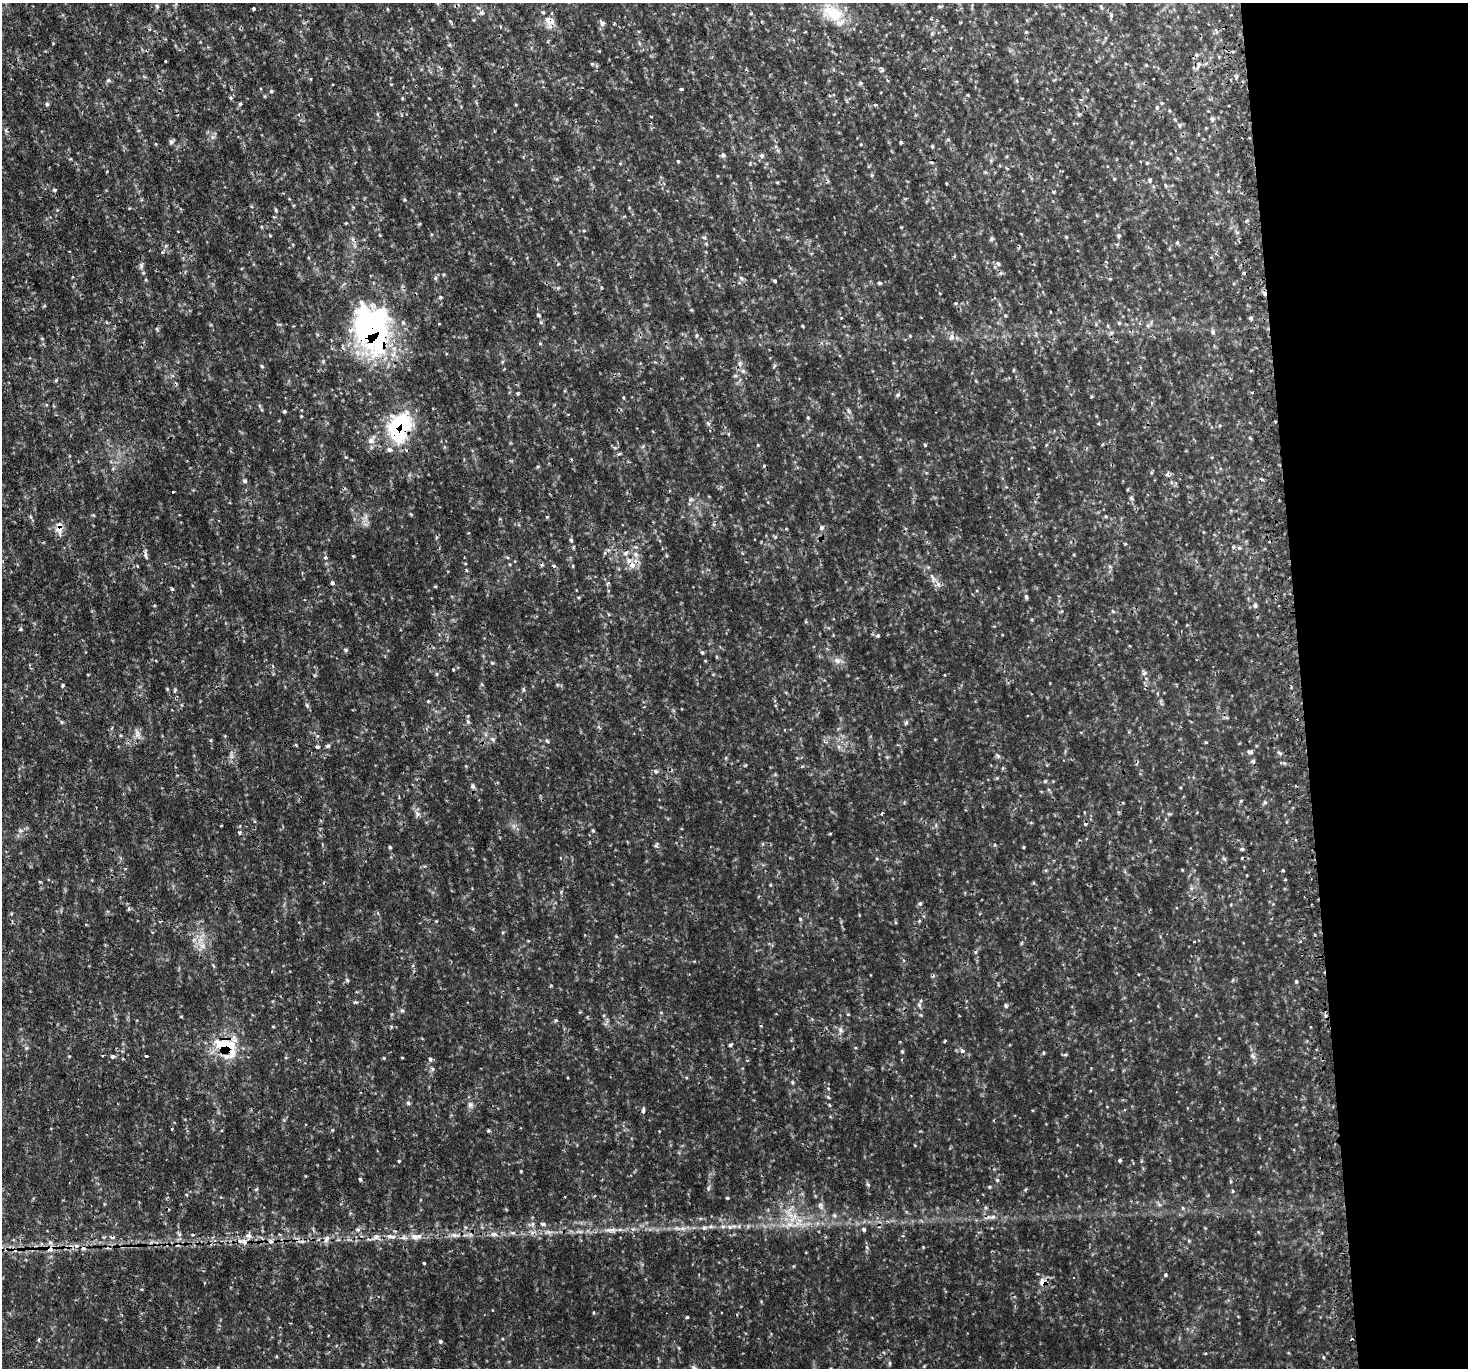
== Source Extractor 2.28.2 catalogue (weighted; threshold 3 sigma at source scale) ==
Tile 6 of 3 x 3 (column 3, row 2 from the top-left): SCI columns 2958-4423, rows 1521-2886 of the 4446 x 4428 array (HDU 1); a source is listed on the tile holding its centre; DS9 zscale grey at full resolution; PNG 1470 x 1370 px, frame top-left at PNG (2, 3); no overlay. Shown black and unused: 12% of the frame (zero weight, under 2 of 3 exposures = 4% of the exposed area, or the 3 px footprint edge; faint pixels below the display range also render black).
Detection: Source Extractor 2.28.2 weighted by HDU 2 'WHT'; one run over the whole footprint, this tile lists its part. Background 0.113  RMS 0.0085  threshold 0.0381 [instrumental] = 3 sigma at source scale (4.5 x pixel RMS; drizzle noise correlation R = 1.50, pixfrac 1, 0.05/0.05 arcsec/px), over >= 5 px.
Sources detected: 302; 24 cosmic-ray / hot-pixel residue — not listed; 6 inside a brighter listed object's ellipse — not listed separately; the other 272 listed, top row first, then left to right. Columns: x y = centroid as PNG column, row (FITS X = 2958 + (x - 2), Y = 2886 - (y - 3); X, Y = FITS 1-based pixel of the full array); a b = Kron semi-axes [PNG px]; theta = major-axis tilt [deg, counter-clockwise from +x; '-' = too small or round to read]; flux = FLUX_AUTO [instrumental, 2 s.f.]
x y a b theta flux
157 6 6 4 -45 1.2
940 6 6 3 -8 1.1
1101 7 6 4 -47 1.1
253 8 4 3 - 3.2
478 8 5 3 - 1.2
387 9 4 3 - 0.86
482 13 7 6 - 2.4
833 13 35 20 -23 34
1111 15 6 5 - 1.5
549 21 16 12 -61 9.5
602 23 8 6 -47 2.5
614 24 4 3 - 0.69
150 29 4 3 - 0.87
1026 32 4 4 - 0.83
165 61 3 3 - 1.7
592 64 5 4 - 1
1198 65 8 5 83 2.5
882 70 7 5 83 1.5
1236 77 5 4 - 1.3
1153 79 2 2 - 0.57
108 80 5 4 - 1.6
861 83 5 4 - 1.2
681 89 4 3 - 1.4
271 91 5 4 - 1.1
231 98 5 5 - 1.5
402 98 5 3 - 0.85
1081 100 5 3 - 1
1162 103 4 4 - 0.9
47 104 5 5 - 1.7
241 104 4 3 - 1.9
1157 107 5 4 - 1.5
1208 111 3 3 - 0.63
1079 114 5 5 - 1.1
651 116 4 2 - 0.61
1212 119 6 5 - 1.8
1179 125 6 4 -71 1.2
6 130 6 5 - 1.4
213 137 6 6 - 2.4
171 141 7 5 25 2.1
901 143 4 3 - 1.1
723 155 6 5 - 2.3
762 155 6 6 - 2.2
678 161 4 4 - 0.92
991 161 6 4 -73 1.2
1147 163 5 4 - 0.83
872 175 5 4 - 1.2
1114 179 5 3 - 0.76
1150 180 6 5 - 1.5
777 182 4 4 - 0.83
946 184 3 2 - 0.97
54 190 5 4 - 1.2
405 200 4 4 - 0.96
276 210 6 3 -72 1.1
1246 221 5 4 - 1.1
346 223 3 3 - 0.8
584 231 5 3 - 0.93
270 236 5 3 - 0.77
1119 236 6 4 23 1.3
1066 237 4 4 - 0.94
704 238 6 4 -28 1.4
991 239 6 5 - 1.5
166 245 6 4 20 1.1
162 252 4 4 - 1.9
998 264 7 5 -46 1.9
141 266 9 6 -90 2.5
435 278 6 4 88 1.4
741 278 8 5 -41 2.1
775 281 4 4 - 1.2
880 283 5 4 - 1.3
1264 293 6 5 - 2.5
440 297 5 4 - 1.1
955 303 5 5 - 1.1
1050 312 3 2 - 0.56
538 315 5 4 - 1.2
1005 315 4 4 - 1
1251 318 5 4 - 1.7
803 326 4 3 - 0.8
157 329 6 3 -71 0.97
372 329 56 41 -76 210
1213 332 6 5 - 2.1
1111 333 6 5 - 1.7
696 335 5 4 - 1.1
910 336 4 4 - 0.84
951 337 10 7 65 3.5
42 338 5 3 - 0.76
740 363 9 5 72 2.8
262 366 5 4 - 1.1
743 371 7 5 -46 2.1
735 376 7 4 -8 1.3
56 380 5 4 - 1
898 395 6 5 - 1.4
624 397 5 3 - 0.95
284 411 4 3 - 1.2
848 411 9 3 -69 1.6
808 417 5 4 - 1
1275 421 4 2 - 0.68
708 423 6 5 - 1.6
399 426 38 27 68 74
1250 438 5 3 - 1.1
758 445 4 4 - 0.76
925 445 4 4 - 0.93
619 454 6 3 18 1.1
1152 472 6 3 71 0.99
1261 479 6 3 -27 1.5
245 481 7 6 - 1.9
173 492 3 3 - 1.2
1131 498 6 5 - 1.5
1106 516 5 4 - 0.98
547 517 4 4 - 0.89
59 528 18 9 89 8.3
822 528 6 6 - 2.2
571 540 6 3 -45 1.1
1125 544 4 3 - 0.66
1233 547 6 5 - 1.5
605 553 5 5 - 1.4
626 553 10 6 47 3
145 554 16 4 -86 2.9
636 554 8 7 - 3.9
353 556 4 3 - 0.77
325 557 5 4 - 1.2
507 557 5 3 - 1
632 565 8 8 - 6.2
573 566 4 3 - 0.88
466 570 5 3 - 0.84
932 578 16 6 -70 5.1
332 583 5 4 - 1.6
435 586 4 4 - 0.87
172 589 4 4 - 1.4
578 597 5 3 - 0.81
1026 597 6 5 - 1.6
1255 605 6 6 - 2.2
1113 611 5 4 - 1.3
20 629 5 4 - 1.2
878 635 6 5 - 1.5
346 650 5 4 - 1.5
702 653 5 4 - 1.1
837 660 10 8 -3 4.7
492 663 5 5 - 1.2
453 669 4 3 - 0.81
1144 673 7 6 - 2.2
437 674 5 5 - 1.2
62 685 5 3 - 1.1
167 689 4 4 - 0.8
428 701 5 3 - 0.87
307 705 6 4 -87 1.3
1227 718 6 4 -19 1.2
62 722 5 4 - 1.2
468 722 6 5 - 1.5
906 723 8 4 54 1.5
138 734 15 6 -70 4.2
493 739 7 6 - 2.2
547 741 7 4 -62 1.3
328 746 5 4 - 1.9
317 747 4 3 - 2.5
1249 752 8 6 -6 2.1
1279 753 8 5 -38 1.9
231 756 7 6 - 2.5
998 756 7 5 -59 1.8
1253 761 6 5 - 1.5
466 766 4 4 - 0.73
656 771 6 5 - 2.3
997 778 5 5 - 0.88
1045 781 6 4 45 1
473 786 7 6 - 2.1
1241 801 6 4 88 1
1265 802 6 5 - 1.4
1123 803 5 3 - 0.67
882 813 3 3 - 1.7
417 814 8 6 -90 2.7
593 830 4 4 - 1.1
20 831 6 5 - 2
240 832 6 5 - 1.6
830 834 5 3 - 0.75
656 846 7 4 -33 1.6
390 847 4 4 - 1.1
1024 847 4 3 - 0.94
1242 849 5 5 - 1.3
877 859 4 4 - 0.92
1224 859 6 5 - 1.5
1182 870 4 3 - 0.71
1283 870 4 3 - 0.85
1247 875 4 2 - 0.55
770 885 4 3 - 0.87
1191 888 6 5 - 2
920 903 6 5 - 1.5
800 919 4 4 - 0.92
436 921 4 3 - 0.73
202 946 14 4 -35 4.2
347 980 6 5 - 1.6
1296 981 5 4 - 1.4
356 1002 7 3 0 1.1
919 1005 7 5 -69 1.8
1006 1006 6 5 - 1.6
402 1010 6 5 - 1.7
181 1016 3 3 - 0.85
555 1020 6 4 -11 1.1
273 1026 4 3 - 0.77
840 1030 9 7 -74 3.1
1219 1038 2 2 - 0.59
945 1041 4 3 - 0.87
225 1045 26 19 -17 51
730 1045 5 3 - 1.4
962 1050 5 5 - 3.1
902 1051 5 4 - 1.3
1043 1053 5 3 - 0.92
1065 1054 7 3 8 1.1
69 1056 4 3 - 0.79
112 1056 5 4 - 2.5
146 1056 3 3 - 1.5
1253 1056 9 5 -49 2.6
384 1058 4 4 - 0.92
430 1059 6 4 -88 1.7
792 1082 6 4 -89 0.94
828 1088 5 4 - 0.82
828 1097 6 3 -45 1
408 1103 5 5 - 1.5
470 1105 9 8 - 3.3
643 1111 8 4 84 2.6
172 1129 3 3 - 1
488 1131 6 4 0 1
1120 1160 5 4 - 1.4
399 1161 3 3 - 0.85
521 1171 3 3 - 0.74
306 1176 4 2 - 0.53
360 1179 5 4 - 1.3
997 1180 6 4 -45 1.2
1230 1181 5 3 - 1
868 1184 6 5 - 1.4
256 1189 6 3 19 0.94
1025 1189 4 4 - 1.4
1233 1191 4 4 - 1
186 1194 4 3 - 0.74
221 1197 4 3 - 0.72
727 1198 4 3 - 1
821 1206 11 7 -59 3.5
791 1208 12 3 49 2.6
1183 1208 5 4 - 1.1
993 1217 8 5 21 2.6
532 1224 11 5 20 2.7
543 1224 7 5 -9 1.9
789 1225 16 9 26 11
723 1226 7 4 19 1.8
730 1227 7 6 - 2.3
677 1228 12 6 -10 4.2
704 1228 8 5 28 2.3
864 1229 5 4 - 2.2
358 1230 6 4 -72 1.5
608 1230 11 6 10 3.8
549 1232 13 5 -6 3.8
580 1232 9 4 -19 1.9
513 1233 6 4 1 1.8
494 1234 11 6 -5 4
455 1235 15 6 -9 4.7
392 1236 15 7 -4 6.1
376 1237 10 7 8 4
414 1237 12 9 -16 6.2
326 1239 11 6 62 3.7
1189 1240 5 4 - 1.1
243 1241 17 7 -6 7.5
270 1241 8 7 - 3.4
923 1247 3 3 - 0.74
50 1249 10 8 41 5.8
424 1263 3 3 - 0.9
1165 1275 4 4 - 1.3
1074 1277 3 2 - 0.7
1042 1282 11 10 - 6.1
142 1289 4 3 - 0.89
593 1313 4 3 - 0.85
687 1317 4 4 - 0.95
440 1341 5 5 - 1.4
1323 1357 4 4 - 0.98
889 1363 5 5 - 1.5
Overlapping masked pixels (flux is a lower limit): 13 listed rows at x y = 549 21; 1264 293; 372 329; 1275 421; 399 426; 59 528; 632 565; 225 1045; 993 1217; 549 1232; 392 1236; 50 1249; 1042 1282
Unlisted compact peaks at least as high as the median listed source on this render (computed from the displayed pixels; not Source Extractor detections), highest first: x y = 346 457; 179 1234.